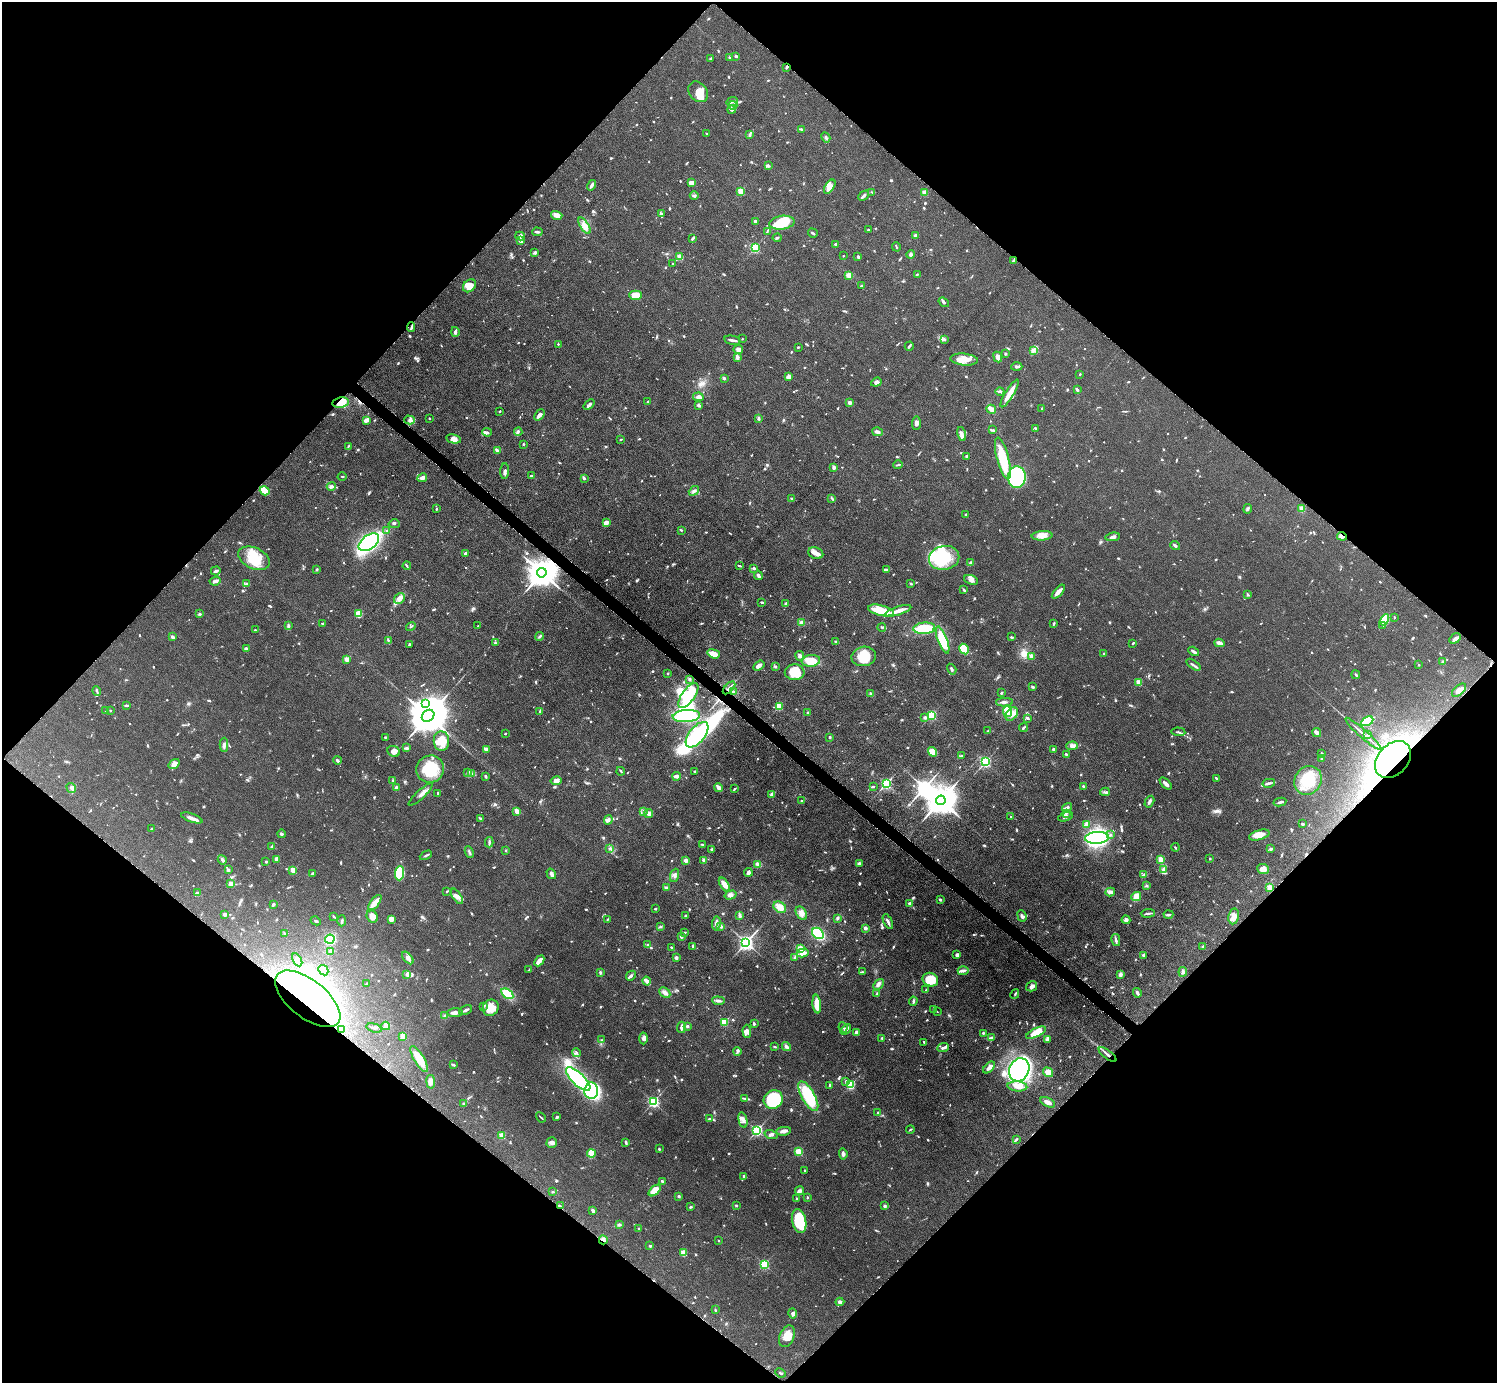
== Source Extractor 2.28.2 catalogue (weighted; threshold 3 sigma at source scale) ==
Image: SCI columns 3-5979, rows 302-5825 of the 5982 x 5984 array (HDU 1 of 3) = the unmasked area's bounding box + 8 px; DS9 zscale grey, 4 x 4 block average (1 PNG px = mean of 4 x 4 image px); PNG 1499 x 1385 px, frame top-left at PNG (2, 2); each listed source drawn as its Kron ellipse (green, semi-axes under 4 px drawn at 4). Shown black and unused: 50% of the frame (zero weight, under 6 of 12 exposures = <1% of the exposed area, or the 3 px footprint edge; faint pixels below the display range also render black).
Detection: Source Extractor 2.28.2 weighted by HDU 2 'WHT'. Background 0.0392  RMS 0.0038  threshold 0.0157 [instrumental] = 3 sigma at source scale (4.09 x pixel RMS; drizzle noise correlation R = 1.36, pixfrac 0.8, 0.05/0.05 arcsec/px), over >= 5 px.
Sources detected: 1288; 8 too faint to see at this stretch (4 x 4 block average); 14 inside a brighter object's white glare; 4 cosmic-ray / hot-pixel residue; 1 long thin detection or spike segment (spike, bleed or trail) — neither listed nor drawn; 21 coinciding with a brighter row at this scale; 71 inside a brighter listed object's ellipse — not listed separately; of the other 1169, all 500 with FLUX_AUTO >= 2.08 (the completeness limit of this list) listed and drawn (669 fainter detections not listed), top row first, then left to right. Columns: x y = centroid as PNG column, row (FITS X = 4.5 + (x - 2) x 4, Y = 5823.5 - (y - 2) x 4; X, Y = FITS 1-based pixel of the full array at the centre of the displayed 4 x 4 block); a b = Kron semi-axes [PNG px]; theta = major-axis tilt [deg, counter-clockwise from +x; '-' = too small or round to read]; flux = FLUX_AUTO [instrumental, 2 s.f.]
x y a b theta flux
736 56 3 3 - 2.9
730 58 2 2 - 2.2
710 59 3 2 - 2.3
787 67 3 2 - 3.7
698 92 11 8 -51 30
732 102 6 2 25 3.7
733 105 4 2 - 3.8
731 110 4 4 - 4.1
801 129 4 2 - 2.4
707 133 2 2 - 2.7
749 135 2 2 - 4
826 137 5 2 - 3.3
768 166 3 2 - 2.9
691 183 3 3 - 9
592 185 5 2 - 7.2
830 187 8 4 56 15
741 191 2 2 - 80
872 192 3 2 - 2.6
924 193 2 2 - 63
694 195 4 2 - 4.4
863 196 6 2 45 7
661 213 3 3 - 2.9
557 215 6 3 -16 15
755 222 2 2 - 18
782 223 13 7 8 74
584 226 9 4 -58 14
868 230 3 2 - 2.2
537 232 5 2 - 3.9
767 232 4 2 - 2.2
813 233 5 2 - 3.1
915 235 2 2 - 6.9
520 236 5 4 - 5.2
693 238 4 2 - 4.3
777 238 4 2 - 2.5
520 241 4 2 - 8
836 244 2 2 - 4.5
896 247 4 2 - 2.5
755 248 2 2 - 240
535 253 4 3 - 3.7
910 254 4 3 - 4.9
843 256 2 2 - 2.3
680 257 2 2 - 80
858 257 4 2 - 3.3
1013 261 4 2 - 3
673 264 2 2 - 2.8
917 274 2 2 - 2.2
849 275 3 3 - 14
469 286 7 5 45 20
861 286 2 2 - 3.8
636 295 6 4 1 36
944 302 6 2 -38 3.6
411 327 5 2 - 3.2
455 332 5 3 - 5.5
742 339 2 2 - 2.7
944 339 3 3 - 3.3
732 340 8 2 -12 8
558 344 2 2 - 3.2
909 346 5 2 - 5.4
798 347 3 2 - 2.6
738 350 5 4 - 10
1034 350 3 2 - 3.2
1005 354 2 2 - 10
737 357 4 2 - 9.5
998 357 5 4 - 12
964 359 14 6 -6 23
1017 367 5 2 - 6.2
1080 374 2 2 - 2.1
788 377 3 3 - 12
724 378 3 2 - 2.9
876 382 5 4 - 9
1077 390 4 2 - 3.8
1000 391 4 2 - 4.4
1010 393 16 3 59 29
698 397 5 4 - 7.7
341 402 8 5 9 33
648 402 2 2 - 3.7
850 402 2 2 - 20
589 404 6 3 39 5.1
699 405 4 2 - 5.6
1042 408 2 2 - 5.5
991 409 5 3 - 19
500 411 2 2 - 2.1
539 415 6 3 50 9.2
429 418 2 2 - 2.3
759 418 3 3 - 3.7
366 420 4 2 - 15
409 420 5 2 - 4.3
916 423 7 3 88 8
1035 428 2 2 - 2.8
993 430 3 3 - 2.4
487 432 4 3 - 4.9
518 432 4 3 - 3.3
877 432 5 3 - 6.3
962 434 7 4 -78 9.1
454 439 7 4 -11 11
621 439 2 2 - 2.5
523 444 3 2 - 2.2
348 446 4 2 - 2.1
497 450 3 2 - 8
967 456 3 2 - 3.6
1003 458 21 6 -75 93
898 465 5 2 - 2.2
834 467 4 3 - 5.8
505 471 8 3 88 5.5
342 476 4 2 - 2.2
531 476 3 2 - 2.4
1017 477 11 9 89 310
422 478 5 3 - 12
584 478 3 2 - 2.2
331 486 4 3 - 5
265 491 5 4 - 27
694 491 6 3 38 5.7
832 498 4 2 - 2.7
791 499 2 2 - 2.5
436 509 2 2 - 2.3
1248 509 5 2 - 3.6
1302 509 2 2 - 73
966 514 2 2 - 4
606 523 3 3 - 11
394 524 6 3 -3 3.3
681 530 2 2 - 2.1
387 531 4 2 - 2.7
1042 536 10 4 5 20
1342 536 5 3 - 8.8
1113 537 7 3 6 6.9
369 542 11 7 37 340
1175 545 5 2 - 4.2
465 553 2 2 - 11
816 553 8 5 -22 12
254 558 17 10 -25 62
944 558 15 12 11 72
971 563 3 2 - 2.8
739 565 3 2 - 3
407 566 4 2 - 2.3
754 568 3 2 - 4.3
317 569 3 2 - 2.1
886 570 4 2 - 2.9
216 571 5 2 - 4.6
542 573 5 4 - 4800
758 575 5 2 - 6.2
971 580 7 4 -20 8.9
215 581 6 3 7 8.4
247 583 3 2 - 2.5
911 584 3 2 - 2.2
964 590 3 2 - 4.7
1058 592 8 3 49 15
1248 594 3 2 - 2.6
399 599 6 5 - 11
762 602 4 2 - 2.8
786 603 3 3 - 3.6
881 610 13 5 -13 60
898 611 13 3 18 22
200 614 2 2 - 8
358 614 4 4 - 31
1394 617 2 2 - 2.5
1384 620 6 4 60 53
323 623 3 2 - 2.8
802 623 3 3 - 11
1054 623 4 2 - 2.7
1383 625 4 2 - 2.4
288 626 3 2 - 2.9
478 626 2 2 - 3.3
411 627 5 2 - 2.2
882 627 4 2 - 2.6
924 628 11 5 6 85
255 630 2 2 - 2.6
540 636 4 2 - 3.2
172 637 3 2 - 6.4
1011 637 3 2 - 2.3
1455 638 6 4 31 8.4
388 640 3 2 - 2.4
943 640 14 5 -69 86
836 642 2 2 - 2.7
495 643 3 2 - 2.6
1133 643 2 2 - 2.8
1219 643 5 3 - 9.8
409 645 3 2 - 2.2
246 649 4 3 - 6.2
964 649 5 4 - 60
1194 651 5 2 - 5.7
714 654 6 3 -18 31
1104 654 3 2 - 2.7
800 656 5 3 - 8.5
864 656 12 9 11 50
1031 656 2 2 - 30
346 659 2 2 - 40
811 661 9 6 7 49
1443 661 2 2 - 3
1193 665 8 2 -35 5.4
1419 665 2 2 - 3.5
759 666 6 3 34 10
775 666 3 2 - 3.4
952 669 6 2 -57 3.8
795 672 10 8 3 40
668 673 2 2 - 2.1
1356 675 4 2 - 2.4
689 679 2 2 - 11
1139 682 2 2 - 71
1033 687 2 2 - 6.7
729 688 8 2 46 5.2
1459 690 8 4 42 10
97 691 5 2 - 4.3
734 692 2 2 - 3.7
1002 693 3 2 - 2.7
871 694 4 2 - 2.5
688 695 15 6 54 83
1004 702 8 3 2 6
425 703 3 3 - 4.4
126 705 4 2 - 3.4
779 706 2 2 - 96
106 710 2 2 - 2.6
110 710 2 2 - 4.8
540 711 4 2 - 2.7
1008 712 5 4 - 39
808 713 2 2 - 3.1
1012 714 7 5 52 13
932 715 2 2 - 220
428 716 7 5 41 11000
686 716 14 6 4 190
925 717 3 3 - 4.5
1027 718 3 2 - 4.1
1367 721 6 3 28 110
1024 728 4 2 - 3.3
988 731 4 2 - 2.5
1178 732 7 2 -4 3.8
1317 732 5 2 - 15
505 734 2 2 - 3.9
1363 734 23 2 -41 11
697 735 15 7 51 120
1368 735 2 2 - 4.2
385 737 2 2 - 2.1
830 737 2 2 - 9
441 741 10 7 -85 37
224 745 7 3 88 5.6
1072 746 5 3 - 6.2
406 748 3 2 - 2.9
486 749 3 3 - 10
1053 749 3 3 - 2.2
394 751 6 5 - 16
933 752 5 4 - 32
1321 753 3 3 - 2.1
1066 754 2 2 - 2.5
961 756 3 3 - 2.5
1322 759 4 2 - 4.1
337 760 4 2 - 5
1393 760 21 15 47 660
985 762 2 2 - 360
174 764 6 3 34 11
430 769 14 13 - 78
621 771 4 2 - 2.5
695 771 3 2 - 2.6
467 773 3 2 - 2.6
471 774 4 3 - 4.3
676 776 4 3 - 9.2
486 777 3 2 - 4.3
1216 778 4 2 - 3.1
1308 780 15 13 56 75
393 781 3 2 - 2.1
556 781 5 3 - 12
1166 783 7 2 -44 9.3
1269 783 6 2 12 4.8
886 784 2 2 - 340
1083 786 2 2 - 2.6
873 787 4 2 - 2.4
71 788 5 3 - 5.2
396 788 2 2 - 27
718 788 4 2 - 12
734 789 4 2 - 2.1
1105 792 5 2 - 3.8
438 793 4 2 - 2.1
420 795 16 3 43 11
772 795 2 2 - 34
941 800 5 4 - 5100
802 801 2 2 - 2.8
1149 802 6 2 59 6.6
1280 802 6 2 12 6
1067 808 5 3 - 6.6
517 811 3 2 - 17
643 811 3 2 - 2.4
649 813 4 3 - 10
1066 813 3 2 - 2.3
1011 817 2 2 - 2.6
1065 817 8 3 18 6.2
192 818 11 4 -19 10
480 819 4 2 - 2.5
608 820 5 3 - 5.1
1087 824 4 2 - 2.8
1302 824 2 2 - 4.7
151 829 3 2 - 3.5
281 834 4 2 - 3.9
1111 835 2 2 - 3.4
1259 835 10 5 15 21
1097 838 12 6 4 520
489 842 5 2 - 3.6
702 844 3 2 - 2.3
271 847 2 2 - 2.5
1175 847 4 2 - 2.1
610 848 3 2 - 2.2
711 849 4 2 - 2.6
1271 849 3 2 - 3.5
506 851 2 2 - 6.7
469 852 6 2 -65 4.4
426 855 6 2 26 3.6
277 859 2 2 - 37
1160 859 2 2 - 52
1210 859 2 2 - 3.3
222 860 5 3 - 5
686 860 3 3 - 7.6
704 860 3 2 - 8.1
266 862 2 2 - 9
859 863 3 2 - 6.6
758 864 4 3 - 9.3
1164 869 4 3 - 4.1
1263 869 6 5 - 11
228 870 2 2 - 9.6
293 870 2 2 - 76
748 872 4 3 - 7
400 873 7 4 88 70
312 874 4 2 - 3.2
551 874 5 3 - 7.8
675 875 7 3 70 6
1144 875 3 2 - 3.3
231 883 2 2 - 29
724 885 8 3 -56 20
1147 886 4 3 - 3.2
666 887 3 2 - 3.6
1270 887 3 3 - 6
447 891 3 2 - 2.5
1110 892 5 3 - 7.8
197 893 3 2 - 6.3
731 895 6 3 16 6.4
457 896 9 4 -56 10
1136 897 5 4 - 27
940 900 3 2 - 4.6
375 903 9 4 53 17
909 903 4 2 - 3.9
273 905 3 2 - 4.1
780 907 7 5 -33 21
655 909 2 2 - 2.8
801 913 7 5 -58 10
1148 913 7 2 4 4.2
224 914 2 2 - 19
1168 914 5 2 - 3.2
740 915 4 2 - 5.8
333 916 3 2 - 2.4
372 916 6 5 - 21
685 916 3 2 - 2.1
1022 916 6 2 -68 5.1
1234 916 8 5 79 16
837 918 3 2 - 4.5
391 919 3 3 - 14
608 919 3 2 - 2.1
1126 920 4 4 - 4.4
316 921 5 2 - 2.8
342 921 5 2 - 3.7
888 922 8 2 -65 6.3
716 923 7 3 83 7
721 926 2 2 - 7.9
660 927 3 2 - 2.9
865 928 2 2 - 27
684 932 3 2 - 2.3
284 933 2 2 - 2.1
818 933 6 5 - 110
681 936 3 3 - 4.9
330 939 4 4 - 77
1116 940 6 2 -78 5
746 942 2 2 - 810
648 945 4 2 - 2.2
693 946 3 2 - 3.2
1203 946 3 2 - 2.6
671 947 4 2 - 2.7
800 948 2 2 - 57
331 951 2 2 - 10
803 953 6 4 15 13
957 955 3 3 - 5.1
1143 955 2 2 - 14
795 957 3 2 - 2.7
408 958 7 3 -49 8.9
676 958 2 2 - 10
297 960 7 3 -60 7.9
539 961 6 3 47 29
323 970 6 4 -43 16
529 970 3 2 - 2.1
963 971 5 3 - 5.7
600 972 4 2 - 4.1
862 972 4 2 - 2.5
1183 972 5 4 - 5
407 974 3 2 - 3.3
1120 974 4 3 - 6.9
631 976 5 3 - 4.1
930 980 8 6 -23 52
647 981 4 3 - 12
367 984 4 2 - 2.6
878 984 6 4 48 7.9
1032 986 6 4 31 8.8
926 990 2 2 - 3.9
665 993 6 4 -44 8.7
1137 993 5 3 - 4.4
507 994 7 4 -36 58
877 994 3 2 - 2.1
1015 994 5 2 - 2.9
308 999 39 19 -38 450
718 1001 6 3 -6 6.1
913 1001 4 2 - 4.9
817 1004 9 4 -84 37
483 1006 3 2 - 2.2
491 1008 8 7 - 28
933 1009 3 2 - 2.2
466 1010 7 2 27 5.1
937 1012 2 2 - 2.1
455 1013 8 2 4 15
445 1016 3 2 - 2.3
724 1022 2 2 - 130
754 1024 4 2 - 3.2
386 1026 4 3 - 9.7
687 1026 3 3 - 3.4
681 1027 5 2 - 7.2
843 1027 5 2 - 2.9
374 1028 8 2 -16 4.9
341 1029 3 2 - 2.4
846 1030 6 3 41 9.2
747 1031 6 4 -85 8.8
856 1032 3 3 - 5
983 1033 2 2 - 2.8
1036 1033 11 4 26 39
403 1036 2 2 - 23
991 1037 3 2 - 4.8
643 1038 6 4 89 7.3
882 1038 2 2 - 4.1
1047 1039 3 3 - 6.7
602 1040 3 2 - 2.7
924 1042 3 2 - 2.8
786 1046 5 3 - 5.5
775 1047 2 2 - 3.5
943 1048 6 2 21 5.7
737 1051 4 2 - 2.1
576 1053 4 2 - 4
1107 1054 10 2 -38 6.7
419 1059 15 5 -60 41
453 1065 4 2 - 3.4
989 1067 7 3 44 10
1019 1070 12 10 66 440
1048 1072 5 4 - 18
578 1079 16 6 -43 260
846 1081 4 2 - 2.7
431 1082 7 4 -80 11
830 1085 3 2 - 3.4
850 1085 2 2 - 200
1017 1086 10 5 -4 13
591 1090 8 7 - 250
808 1096 16 6 -61 120
745 1098 4 2 - 2.2
773 1099 10 9 - 150
653 1102 2 2 - 430
1047 1102 8 3 -28 12
463 1104 3 2 - 3.4
878 1113 2 2 - 3.1
541 1117 5 2 - 2.7
557 1117 3 2 - 4
709 1119 2 2 - 2.8
743 1120 8 3 -76 6.7
910 1129 4 2 - 2.6
757 1130 2 2 - 400
783 1131 7 3 8 10
771 1134 6 3 -17 5
502 1136 2 2 - 78
1016 1139 3 2 - 2.4
552 1143 5 5 - 7.1
626 1143 4 2 - 4.5
659 1149 3 2 - 2.2
798 1152 2 2 - 110
591 1154 4 3 - 47
843 1154 5 3 - 6
804 1170 2 2 - 4.2
744 1176 2 2 - 10
663 1181 3 2 - 5.5
655 1190 7 3 42 48
799 1191 4 4 - 6
553 1192 3 2 - 2.8
679 1196 2 2 - 11
807 1197 3 2 - 2.2
797 1199 3 2 - 2.1
560 1206 3 2 - 3
736 1206 2 2 - 2.8
885 1206 4 3 - 3.6
690 1207 3 2 - 2.6
593 1211 3 2 - 8.6
799 1221 12 7 -78 110
619 1225 4 3 - 4.1
639 1229 2 2 - 8.2
603 1240 4 2 - 11
718 1241 2 2 - 3.9
650 1246 2 2 - 3
683 1253 2 2 - 84
764 1264 2 2 - 240
840 1302 4 3 - 6.3
715 1310 4 2 - 2.2
792 1313 5 3 - 4.9
787 1336 11 7 67 29
780 1373 5 2 - 2.4
Overlapping masked pixels (flux is a lower limit): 9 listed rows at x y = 787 67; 341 402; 1342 536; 542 573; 1393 760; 308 999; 1107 1054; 560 1206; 603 1240
Diffuse or blended objects may show on this block-average render without a row.